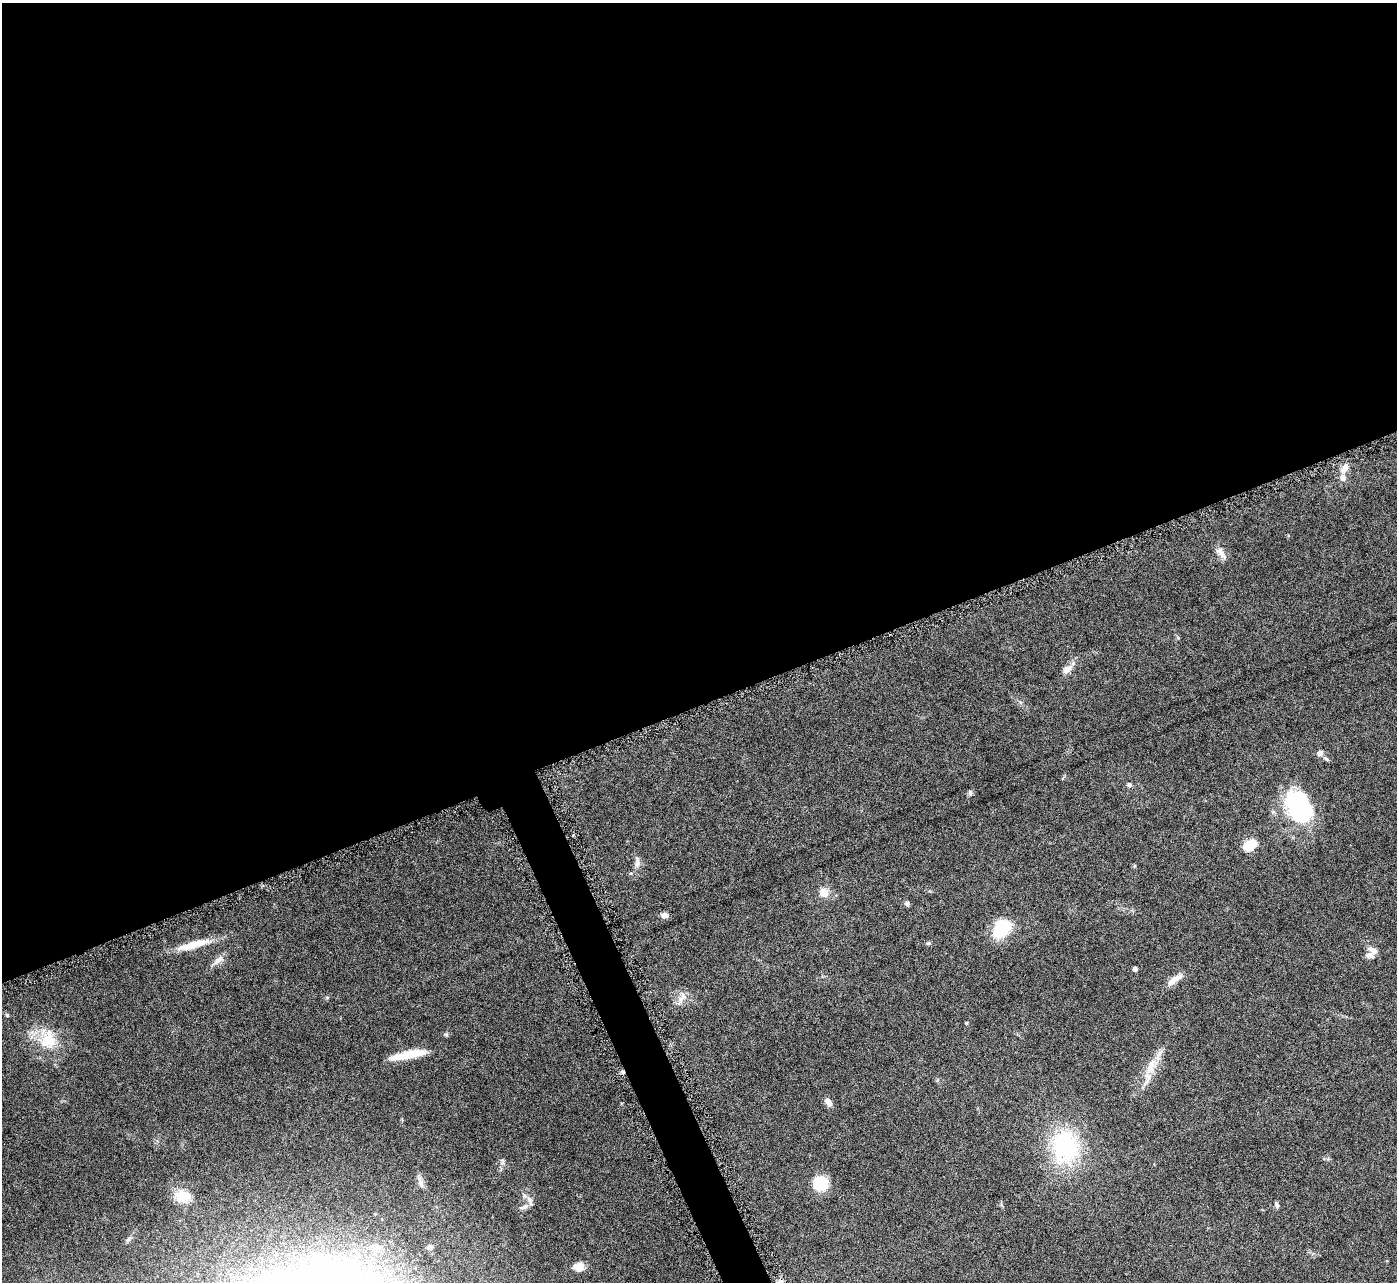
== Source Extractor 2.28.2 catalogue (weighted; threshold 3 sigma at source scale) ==
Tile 2 of 4 x 4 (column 2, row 1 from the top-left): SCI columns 1398-2792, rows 4130-5409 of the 5582 x 5570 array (HDU 1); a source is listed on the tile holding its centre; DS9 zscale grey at full resolution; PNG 1399 x 1284 px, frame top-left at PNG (2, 3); no overlay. Shown black and unused: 56% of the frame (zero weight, under 4 of 8 exposures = <1% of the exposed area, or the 3 px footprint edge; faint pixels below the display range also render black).
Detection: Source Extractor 2.28.2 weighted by HDU 2 'WHT'; one run over the whole footprint, this tile lists its part. Background 0.106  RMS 0.0064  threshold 0.0264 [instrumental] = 3 sigma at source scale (4.09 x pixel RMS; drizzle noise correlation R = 1.36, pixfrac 0.8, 0.05/0.05 arcsec/px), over >= 5 px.
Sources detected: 39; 1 cosmic-ray / hot-pixel residue — not listed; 2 inside a brighter listed object's ellipse — not listed separately; the other 36 listed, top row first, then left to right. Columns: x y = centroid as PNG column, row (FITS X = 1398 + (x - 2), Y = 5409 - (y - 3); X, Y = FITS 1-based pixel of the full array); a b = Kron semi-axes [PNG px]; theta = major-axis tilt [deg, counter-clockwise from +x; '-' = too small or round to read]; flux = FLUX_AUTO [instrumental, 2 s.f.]
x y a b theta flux
1345 468 14 7 60 4.1
1221 553 18 7 -55 3.6
1067 669 14 9 27 3.6
1320 753 8 8 - 2.1
1129 785 6 5 - 1.4
970 793 7 5 -70 1.1
1299 807 37 25 -60 56
1249 845 10 7 26 20
637 862 17 6 87 3.1
824 892 5 5 - 15
907 904 7 5 -87 1.1
664 915 7 6 - 2.7
1002 928 19 14 49 27
928 943 6 4 18 0.73
192 945 36 9 17 12
1373 950 15 7 -33 3.4
218 960 19 6 44 3.3
1135 969 4 4 - 1.9
1174 980 27 7 34 5.1
682 997 17 7 55 3.9
7 1015 6 4 -46 0.76
48 1040 28 23 90 20
409 1055 40 8 11 16
1151 1067 28 10 68 10
828 1102 11 6 -60 2.8
1065 1147 47 35 86 53
820 1183 13 13 - 19
421 1184 10 7 -70 2.3
182 1196 19 15 -11 10
530 1202 14 5 -72 2.4
1277 1205 9 5 -78 1.2
523 1207 12 5 17 2
377 1247 12 6 4 2.2
430 1247 6 5 - 2.5
578 1267 12 10 -10 5.4
780 1282 9 7 28 2.7
Isophote crosses this tile's border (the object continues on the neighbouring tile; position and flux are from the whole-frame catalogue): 1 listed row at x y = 780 1282
Unlisted compact peaks at least as high as the median listed source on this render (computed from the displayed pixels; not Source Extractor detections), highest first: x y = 966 1023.